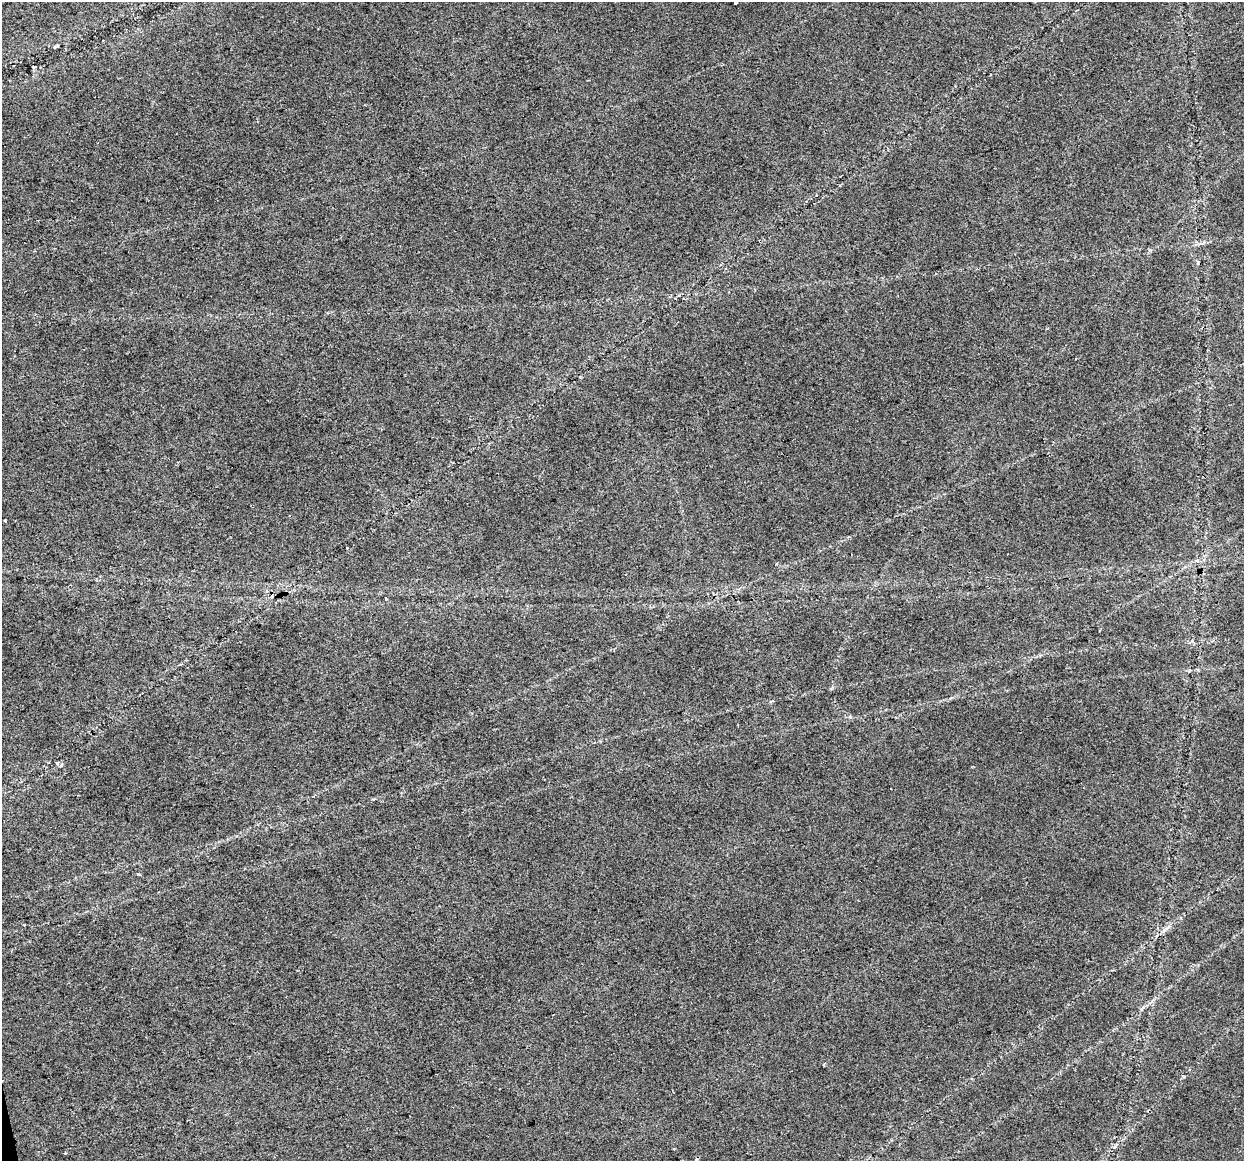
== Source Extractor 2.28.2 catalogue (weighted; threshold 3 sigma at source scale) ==
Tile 7 of 4 x 4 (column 3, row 2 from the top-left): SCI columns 2483-3724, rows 2398-3556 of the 4965 x 4747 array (HDU 1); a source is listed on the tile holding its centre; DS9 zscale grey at full resolution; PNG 1246 x 1163 px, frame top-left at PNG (2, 2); no overlay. Shown black and unused: <1% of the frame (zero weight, under 2 of 3 exposures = <1% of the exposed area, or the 3 px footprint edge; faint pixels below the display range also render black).
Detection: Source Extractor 2.28.2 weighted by HDU 2 'WHT'; one run over the whole footprint, this tile lists its part. Background 0.0253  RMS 0.0084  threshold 0.0378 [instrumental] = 3 sigma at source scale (4.5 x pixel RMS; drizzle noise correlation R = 1.50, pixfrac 1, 0.0396/0.0396 arcsec/px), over >= 5 px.
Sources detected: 10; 2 cosmic-ray / hot-pixel residue — not listed; the other 8 listed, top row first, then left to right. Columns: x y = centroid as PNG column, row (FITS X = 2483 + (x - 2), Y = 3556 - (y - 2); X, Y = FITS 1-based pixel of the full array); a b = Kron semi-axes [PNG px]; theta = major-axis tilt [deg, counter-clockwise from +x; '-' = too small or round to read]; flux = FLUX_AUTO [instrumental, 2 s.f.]
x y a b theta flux
736 2 3 3 - 3.4
1075 359 3 2 - 0.66
5 521 3 2 - 0.88
386 598 3 3 - 2.2
138 874 3 3 - 6.4
24 924 3 3 - 2.2
1164 931 6 4 21 1.8
65 1153 4 3 - 0.77
Isophote crosses this tile's border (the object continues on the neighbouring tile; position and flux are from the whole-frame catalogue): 1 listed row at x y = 736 2